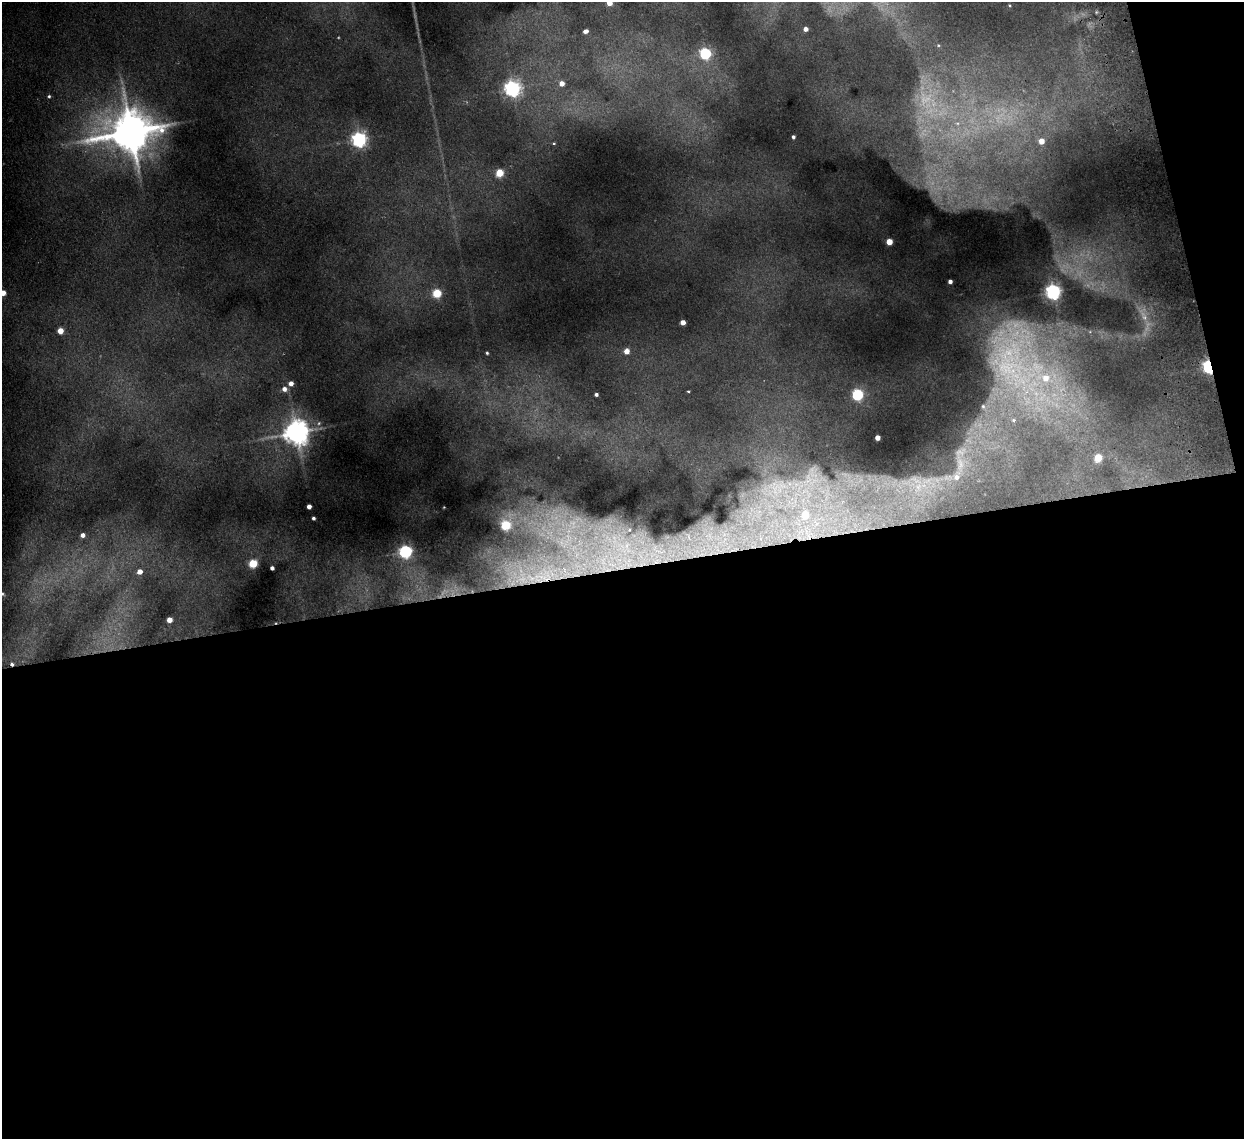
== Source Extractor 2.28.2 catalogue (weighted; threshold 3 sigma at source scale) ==
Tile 16 of 4 x 4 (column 4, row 4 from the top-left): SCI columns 3779-5020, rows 154-1290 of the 5072 x 4970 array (HDU 1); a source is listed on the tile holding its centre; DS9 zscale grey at full resolution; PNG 1246 x 1141 px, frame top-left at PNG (2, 2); no overlay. Shown black and unused: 52% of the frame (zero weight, under 2 of 3 exposures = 3% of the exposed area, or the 3 px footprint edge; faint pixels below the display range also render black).
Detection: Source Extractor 2.28.2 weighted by HDU 2 'WHT'; one run over the whole footprint, this tile lists its part. Background 0.0701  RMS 0.01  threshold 0.0462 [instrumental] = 3 sigma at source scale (4.5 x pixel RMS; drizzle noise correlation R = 1.50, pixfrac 1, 0.05/0.05 arcsec/px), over >= 5 px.
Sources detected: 81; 18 too faint to see at this stretch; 2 cosmic-ray / hot-pixel residue — not listed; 13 inside a brighter listed object's ellipse — not listed separately; the other 48 listed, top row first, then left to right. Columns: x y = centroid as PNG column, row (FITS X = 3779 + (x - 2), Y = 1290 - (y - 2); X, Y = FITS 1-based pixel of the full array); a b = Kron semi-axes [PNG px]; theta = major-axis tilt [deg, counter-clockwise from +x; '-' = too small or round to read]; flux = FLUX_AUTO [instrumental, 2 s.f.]
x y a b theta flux
609 3 4 4 - 17
1009 5 3 2 - 0.94
1096 12 5 4 - 1.4
805 29 4 4 - 7.2
586 31 5 4 - 5.6
938 45 5 4 - 1.5
705 53 6 5 - 170
562 83 5 5 - 12
512 88 7 7 - 490
49 96 4 4 - 2
130 132 16 13 15 6000
793 137 4 3 - 3
359 139 6 6 - 440
1041 141 5 5 - 14
554 143 4 3 - 1.7
499 173 5 5 - 47
889 242 5 4 - 25
950 281 4 4 - 5.8
1053 291 6 6 - 470
3 293 5 5 - 15
437 293 5 5 - 66
683 322 4 4 - 11
60 331 5 5 - 19
626 351 5 5 - 12
487 353 4 3 - 1.9
1012 360 83 55 -68 350
1208 366 6 4 -79 310
291 383 4 4 - 7.9
284 389 6 5 - 6.6
688 391 3 3 - 2.3
596 394 4 3 - 3.5
857 394 6 5 - 160
319 423 7 6 - 2.6
296 432 9 8 - 1600
1098 458 5 5 - 39
916 484 126 52 0 230
309 506 4 4 - 7.4
444 507 3 2 - 0.74
313 518 4 3 - 2.8
506 525 10 7 63 87
83 535 4 4 - 5.8
707 539 148 54 15 390
253 563 5 5 - 57
272 568 4 4 - 4.4
140 571 5 5 - 11
547 573 178 47 2 450
2 594 5 5 - 1.9
169 620 4 4 - 13
Overlapping masked pixels (flux is a lower limit): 4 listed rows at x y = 1208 366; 916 484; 707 539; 547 573
Isophote crosses this tile's border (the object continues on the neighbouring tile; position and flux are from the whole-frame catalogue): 3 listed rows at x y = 609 3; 3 293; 2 594